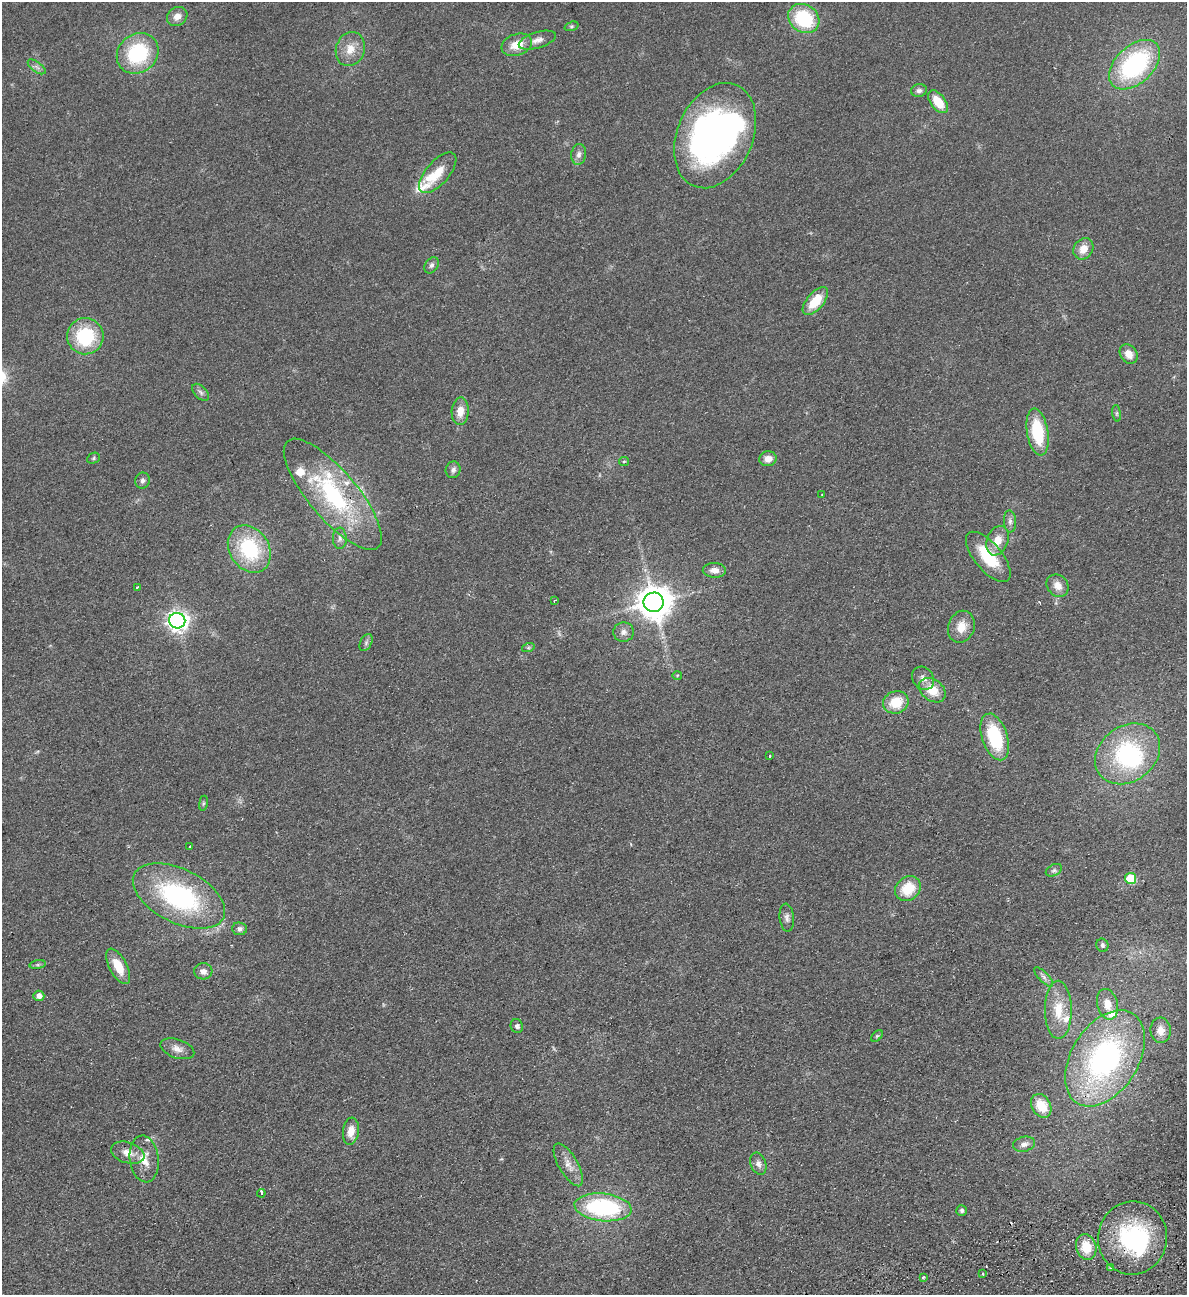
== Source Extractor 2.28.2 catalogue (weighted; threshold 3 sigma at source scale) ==
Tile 6 of 4 x 4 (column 2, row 2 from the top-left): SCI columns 1471-2655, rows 2643-3935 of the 5189 x 5283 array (HDU 1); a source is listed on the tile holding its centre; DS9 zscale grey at full resolution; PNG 1189 x 1297 px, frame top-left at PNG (2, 2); each listed source drawn as its Kron ellipse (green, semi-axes under 4 px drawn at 4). Shown black and unused: <1% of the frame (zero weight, under 2 of 3 exposures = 3% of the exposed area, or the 3 px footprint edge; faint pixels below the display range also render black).
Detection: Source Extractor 2.28.2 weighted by HDU 2 'WHT'; one run over the whole footprint, this tile lists its part. Background 0.0822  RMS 0.0093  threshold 0.0419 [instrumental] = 3 sigma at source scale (4.5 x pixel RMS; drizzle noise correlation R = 1.50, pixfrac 1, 0.05/0.05 arcsec/px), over >= 5 px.
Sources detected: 102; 1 too faint to see at this stretch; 4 inside a brighter object's white glare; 1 cosmic-ray / hot-pixel residue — neither listed nor drawn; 8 inside a brighter listed object's ellipse — not listed separately; the other 88 listed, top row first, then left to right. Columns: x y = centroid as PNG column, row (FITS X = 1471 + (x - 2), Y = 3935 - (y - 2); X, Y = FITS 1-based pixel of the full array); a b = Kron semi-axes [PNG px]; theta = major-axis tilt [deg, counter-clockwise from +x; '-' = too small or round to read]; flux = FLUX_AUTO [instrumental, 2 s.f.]
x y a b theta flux
177 16 11 9 37 6.8
804 19 16 13 -35 56
571 26 7 4 19 1.3
537 40 19 8 17 6.7
517 45 15 10 19 15
350 49 17 14 72 13
138 53 22 19 40 65
1135 65 30 18 43 120
37 67 10 5 -36 2.9
919 90 8 6 13 2.9
938 102 13 7 -53 18
715 136 55 38 66 330
579 154 10 7 82 4.3
438 173 25 11 49 17
1083 249 11 9 56 10
431 265 9 6 55 2.6
815 301 17 8 50 23
85 336 18 18 - 56
1129 354 10 8 -54 8.4
201 392 10 6 -46 2.8
460 411 14 8 86 10
1117 413 8 4 -82 1.6
1038 432 24 10 -81 45
93 458 6 5 - 1.5
768 459 8 7 - 7.1
624 461 5 4 - 1.2
453 470 8 7 - 3.1
143 481 8 7 - 2.9
333 494 70 24 -50 110
822 495 3 2 - 0.66
1010 521 11 6 -86 3.3
340 538 10 7 -89 3.7
997 541 15 10 68 13
249 549 25 20 -57 64
988 557 30 13 -50 37
714 570 11 7 -2 6.5
1058 586 12 10 -50 8.5
137 587 3 3 - 2.7
554 601 3 2 - 0.84
654 602 10 9 - 1900
177 621 8 8 - 510
961 627 16 13 70 13
624 632 10 9 - 4.7
366 643 9 6 64 2.4
528 648 6 4 18 1.6
677 675 5 3 - 0.95
923 678 12 10 -54 6.1
932 690 15 10 -37 17
896 702 13 11 19 21
995 737 24 12 -72 55
1128 754 35 27 37 110
770 756 3 3 - 3.2
203 803 8 4 82 1.5
190 847 3 3 - 2.4
1054 870 8 5 28 2.3
1130 878 5 5 - 34
908 889 14 11 41 25
179 896 50 27 -26 130
787 918 14 7 -84 4
239 929 7 6 - 2.9
1102 945 7 6 - 2.1
38 965 8 4 8 1.9
118 966 19 9 -62 17
203 971 9 8 - 4.9
1044 977 12 5 -46 3.3
39 996 5 5 - 5.8
1107 1004 15 10 -76 12
1058 1010 29 13 -90 22
517 1026 7 6 - 2.3
1161 1030 13 10 -85 8.4
877 1036 7 4 44 1.3
177 1049 17 9 -19 7
1105 1058 53 33 58 210
1041 1106 12 9 -59 19
351 1131 13 8 82 9.6
1024 1144 11 7 12 4.6
128 1153 17 10 -19 10
144 1159 23 14 -83 16
758 1164 11 7 -71 4.5
568 1165 24 9 -59 9.4
261 1193 4 3 - 13
603 1207 28 14 -6 110
962 1211 5 5 - 2.1
1132 1238 36 34 83 98
1086 1247 13 10 -73 20
1111 1268 3 3 - 1.4
983 1274 3 2 - 1.4
923 1277 3 2 - 1.3
Overlapping masked pixels (flux is a lower limit): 2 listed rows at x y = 333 494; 1132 1238